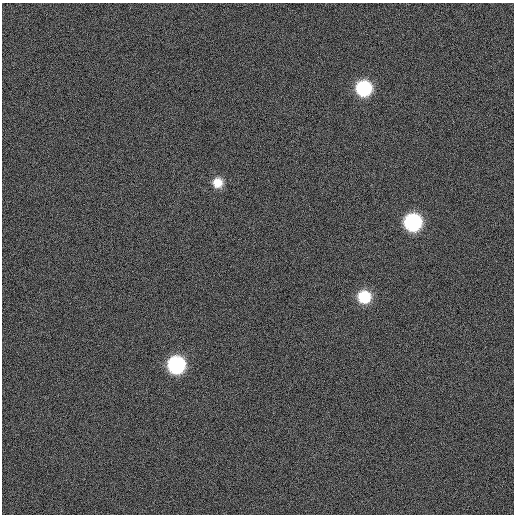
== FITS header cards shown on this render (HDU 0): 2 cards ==
NAXIS1  =                  512
NAXIS2  =                  512

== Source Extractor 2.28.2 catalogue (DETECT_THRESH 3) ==
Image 512 x 512 px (HDU 0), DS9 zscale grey, 1 PNG px = 1 image px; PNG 516 x 516 px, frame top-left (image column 1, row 512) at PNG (2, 3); no overlay
Background 11800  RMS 73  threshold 218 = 3 sigma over >= 5 px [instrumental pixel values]
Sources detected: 5; all 5 listed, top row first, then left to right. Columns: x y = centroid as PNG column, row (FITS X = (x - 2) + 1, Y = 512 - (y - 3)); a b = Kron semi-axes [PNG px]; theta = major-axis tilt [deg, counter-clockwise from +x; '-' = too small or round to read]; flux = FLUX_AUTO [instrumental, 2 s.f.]
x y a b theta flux
364 88 12 12 - 350000
218 183 11 11 - 69000
413 222 12 12 - 550000
364 297 13 12 - 170000
176 365 12 12 - 540000